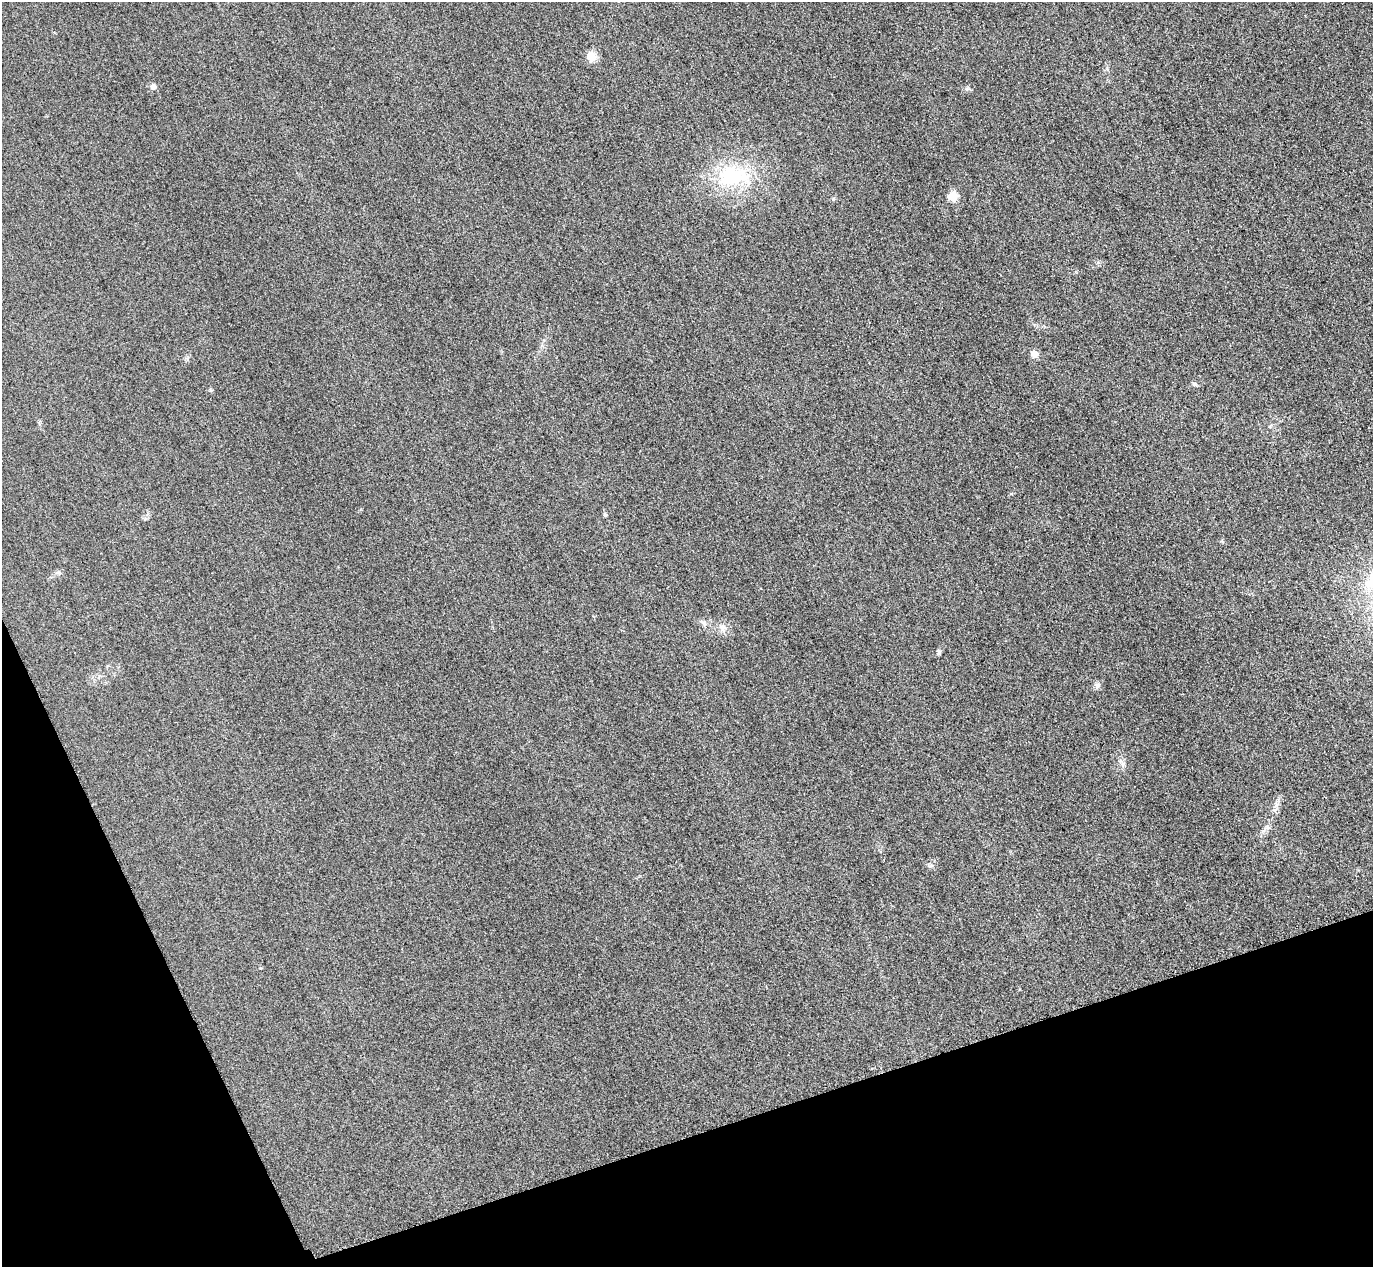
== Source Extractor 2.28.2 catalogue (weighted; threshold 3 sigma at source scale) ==
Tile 14 of 4 x 4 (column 2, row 4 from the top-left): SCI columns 1402-2772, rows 303-1567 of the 5546 x 5533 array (HDU 1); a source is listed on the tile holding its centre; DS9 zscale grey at full resolution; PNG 1375 x 1269 px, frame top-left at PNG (2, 2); no overlay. Shown black and unused: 17% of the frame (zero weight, under 3 of 4 exposures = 3% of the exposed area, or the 3 px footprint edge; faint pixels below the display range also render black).
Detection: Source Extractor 2.28.2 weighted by HDU 2 'WHT'; one run over the whole footprint, this tile lists its part. Background 0.133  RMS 0.019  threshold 0.0842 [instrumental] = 3 sigma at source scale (4.5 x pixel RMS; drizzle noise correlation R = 1.50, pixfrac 1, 0.05/0.05 arcsec/px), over >= 5 px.
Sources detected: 13; all 13 listed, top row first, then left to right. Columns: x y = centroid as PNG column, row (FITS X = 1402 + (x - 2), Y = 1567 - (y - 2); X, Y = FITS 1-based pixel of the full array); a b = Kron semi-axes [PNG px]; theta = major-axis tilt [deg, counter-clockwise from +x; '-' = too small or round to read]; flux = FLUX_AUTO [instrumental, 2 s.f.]
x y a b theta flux
591 57 13 12 - 16
153 87 5 5 - 12
732 176 42 27 4 140
953 196 5 5 - 68
1034 354 8 8 - 12
1194 384 7 5 -15 4
605 515 6 4 -2 2.2
703 623 12 4 -35 5.4
722 628 11 8 -70 10
939 652 7 4 90 3.7
1097 685 9 7 34 5.7
1277 805 7 4 71 5.2
930 866 8 4 22 3.6
Unlisted compact peaks at least as high as the median listed source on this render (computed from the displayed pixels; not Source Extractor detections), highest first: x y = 833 199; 967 89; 1123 764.